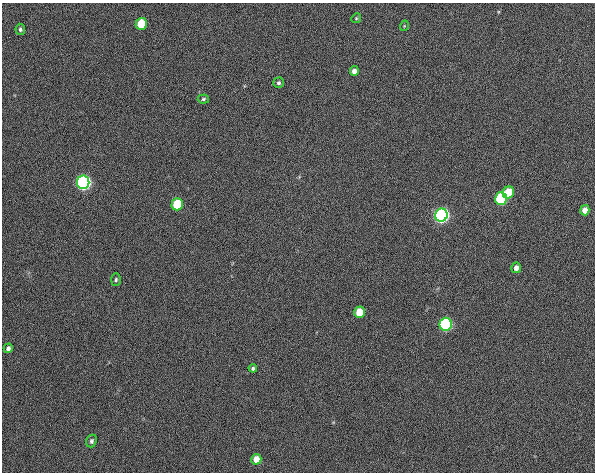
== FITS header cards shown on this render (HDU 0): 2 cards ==
NAXIS1  =                  593
NAXIS2  =                  470

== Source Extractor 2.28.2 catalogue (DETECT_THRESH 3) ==
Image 593 x 470 px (HDU 0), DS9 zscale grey, 1 PNG px = 1 image px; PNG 597 x 474 px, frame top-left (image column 1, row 470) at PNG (2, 3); each listed source drawn as its Kron ellipse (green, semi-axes under 4 px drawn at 4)
Background 193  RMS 6.2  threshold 18.6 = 3 sigma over >= 5 px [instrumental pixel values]
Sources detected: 21; all 21 listed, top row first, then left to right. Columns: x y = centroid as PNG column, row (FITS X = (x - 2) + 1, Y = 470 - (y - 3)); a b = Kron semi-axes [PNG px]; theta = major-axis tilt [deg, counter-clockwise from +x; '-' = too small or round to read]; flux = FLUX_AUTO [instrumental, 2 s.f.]
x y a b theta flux
356 18 5 4 - 510
141 24 6 5 - 14000
404 26 5 3 - 340
20 29 5 5 - 840
354 71 5 4 - 2100
279 83 5 5 - 880
203 99 6 4 6 730
83 182 6 6 - 200000
508 192 6 5 - 13000
501 199 6 6 - 55000
177 204 6 5 - 22000
585 210 5 4 - 3100
441 215 6 6 - 210000
516 268 5 5 - 2000
116 280 6 4 86 740
359 312 6 5 - 9500
446 324 6 6 - 98000
8 348 5 4 - 1400
253 368 4 4 - 820
91 441 6 5 - 980
256 459 5 5 - 5300